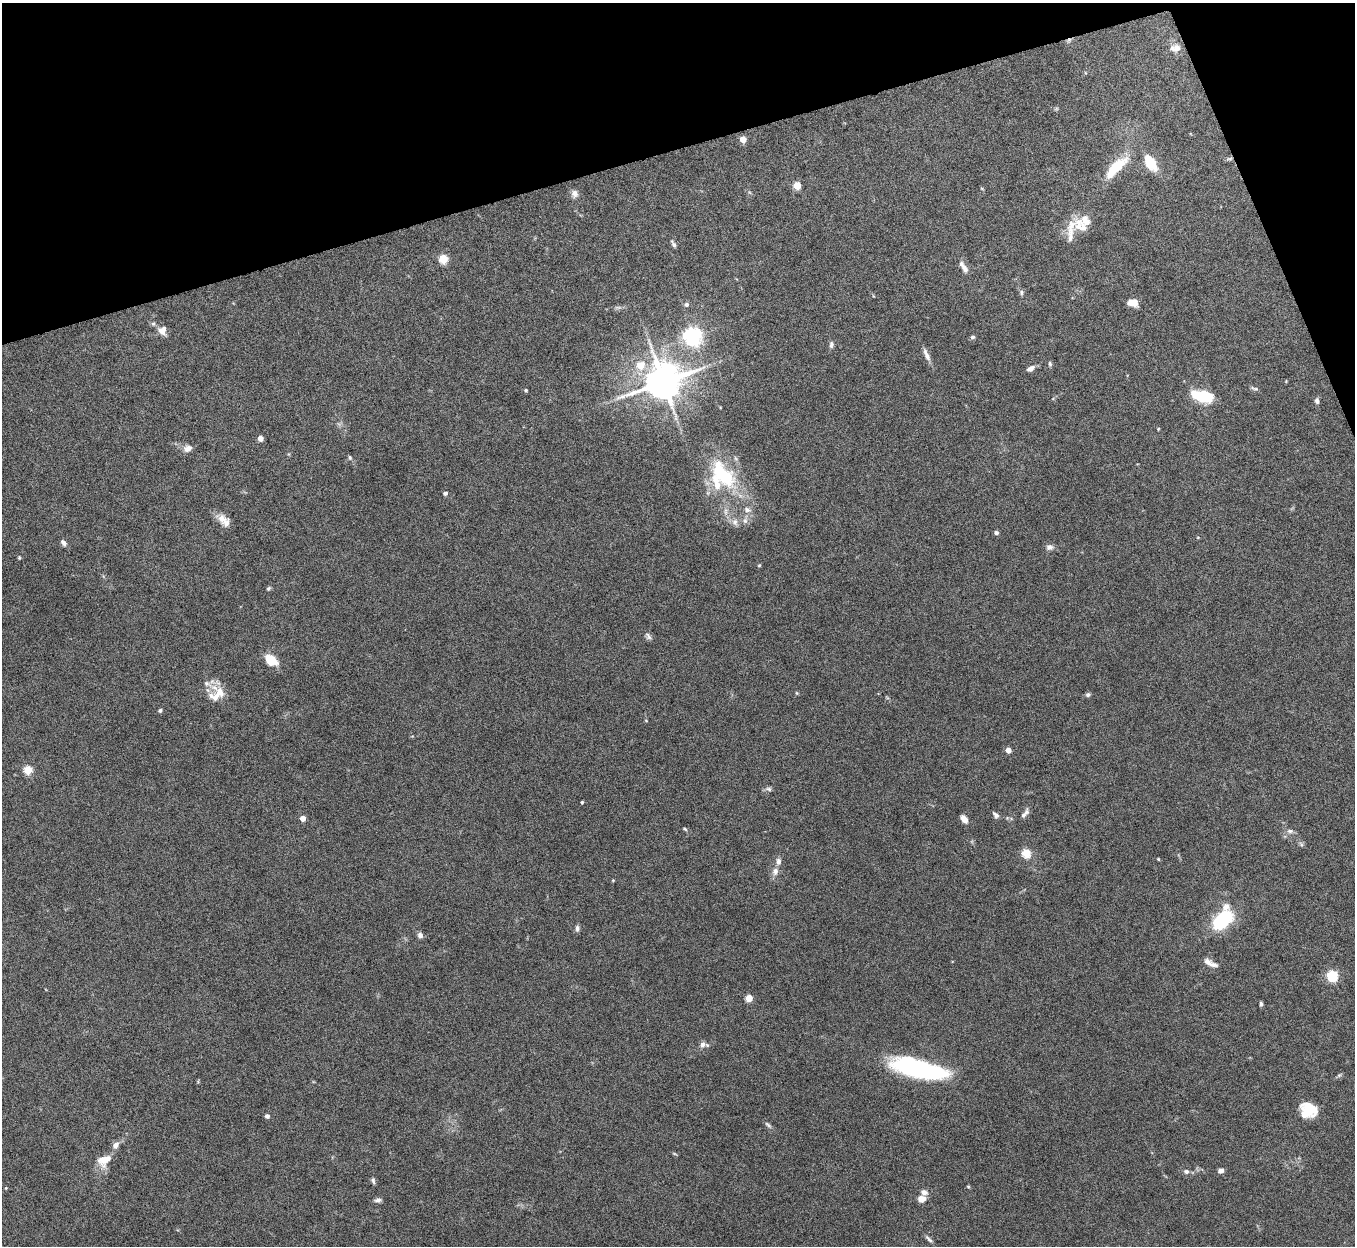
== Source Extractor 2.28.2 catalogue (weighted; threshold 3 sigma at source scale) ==
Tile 3 of 4 x 4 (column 3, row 1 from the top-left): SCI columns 2709-4061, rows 3885-5128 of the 5422 x 5403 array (HDU 1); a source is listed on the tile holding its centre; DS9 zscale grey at full resolution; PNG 1357 x 1248 px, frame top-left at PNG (2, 3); no overlay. Shown black and unused: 14% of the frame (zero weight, under 8 of 15 exposures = <1% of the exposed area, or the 3 px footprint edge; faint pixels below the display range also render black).
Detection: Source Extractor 2.28.2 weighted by HDU 2 'WHT'; one run over the whole footprint, this tile lists its part. Background 0.161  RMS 0.0048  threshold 0.0196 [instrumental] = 3 sigma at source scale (4.09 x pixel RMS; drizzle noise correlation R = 1.36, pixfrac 0.8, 0.05/0.05 arcsec/px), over >= 5 px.
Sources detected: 105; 1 too faint to see at this stretch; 1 inside a brighter object's white glare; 1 cosmic-ray / hot-pixel residue — not listed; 10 inside a brighter listed object's ellipse — not listed separately; the other 92 listed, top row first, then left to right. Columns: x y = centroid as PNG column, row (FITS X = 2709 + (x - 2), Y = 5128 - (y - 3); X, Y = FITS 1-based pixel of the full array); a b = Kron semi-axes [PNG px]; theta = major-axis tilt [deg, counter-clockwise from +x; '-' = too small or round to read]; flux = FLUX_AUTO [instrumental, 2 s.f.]
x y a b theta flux
1177 48 11 10 - 2.6
743 139 5 4 - 7.2
1230 159 9 4 1 0.88
1150 162 15 9 -56 12
1113 169 30 10 50 15
797 185 5 5 - 13
982 189 5 3 - 0.34
575 194 10 8 -82 1.9
1086 220 19 15 1 6.5
1071 230 38 11 75 7.7
673 244 10 4 -63 1.1
443 259 5 5 - 20
965 269 11 8 -66 2
1021 292 7 6 - 0.88
1133 302 9 7 -12 5.4
686 304 6 6 - 1.2
153 324 6 6 - 0.89
162 330 11 10 - 3.5
693 336 7 6 - 210
973 337 6 5 - 0.88
831 344 9 6 81 1.3
926 355 19 6 -67 2.6
1050 364 6 5 - 0.72
640 365 8 8 - 6.9
1031 368 9 5 30 2
663 382 11 10 - 1300
1256 389 8 5 -16 0.9
526 390 5 4 - 0.48
1202 396 24 12 -14 15
1317 401 7 5 -82 1.3
1158 429 4 3 - 0.34
260 438 4 4 - 3.8
187 448 11 8 20 2.7
350 457 6 5 - 0.69
723 475 44 21 -51 32
445 493 6 5 - 0.84
221 518 13 11 -85 3.6
745 521 8 6 70 1.4
735 522 10 9 - 2.3
996 533 4 4 - 1.4
1198 537 5 3 - 0.34
64 543 7 5 -51 1.6
1049 547 10 7 8 1.6
19 557 4 4 - 0.43
759 565 4 4 - 0.42
268 588 6 5 - 0.62
648 636 10 6 -60 1.3
270 660 14 9 -38 9.2
220 692 21 16 -49 6.8
796 693 6 4 -89 0.42
1088 694 6 5 - 1.1
160 710 5 4 - 0.75
646 721 5 3 - 0.33
1008 750 4 4 - 5
28 770 5 5 - 20
769 789 9 6 -9 1.1
582 802 3 3 - 0.49
1025 813 15 6 54 1.8
995 815 9 5 -48 1.3
303 818 4 4 - 4.5
964 819 8 6 -55 2.9
685 829 6 4 -33 0.58
1290 831 9 6 -14 1.4
1026 853 5 5 - 23
1158 859 3 3 - 0.39
775 871 11 8 82 2.4
613 880 5 3 - 0.37
1226 906 10 9 - 2.8
1222 920 17 10 41 36
577 928 8 5 84 1.2
420 935 6 6 - 1.6
1207 961 12 8 -24 2.2
1332 976 5 5 - 42
749 998 5 4 - 11
1261 1004 6 3 85 0.8
703 1045 9 7 71 1.9
918 1069 54 16 -14 68
1339 1075 7 4 44 0.68
1308 1110 16 14 -12 11
267 1116 6 5 - 1.1
768 1125 12 4 -42 1
115 1145 10 7 58 2.3
104 1160 17 12 32 6.7
1186 1171 8 7 - 1.3
1221 1171 5 4 - 2.3
373 1180 9 4 -75 1
968 1187 5 3 - 0.43
6 1188 4 3 - 0.34
924 1192 8 7 - 2.1
921 1199 7 6 - 4
378 1200 10 5 5 1.3
929 1239 12 4 -45 1.2
Overlapping masked pixels (flux is a lower limit): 1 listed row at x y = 1230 159